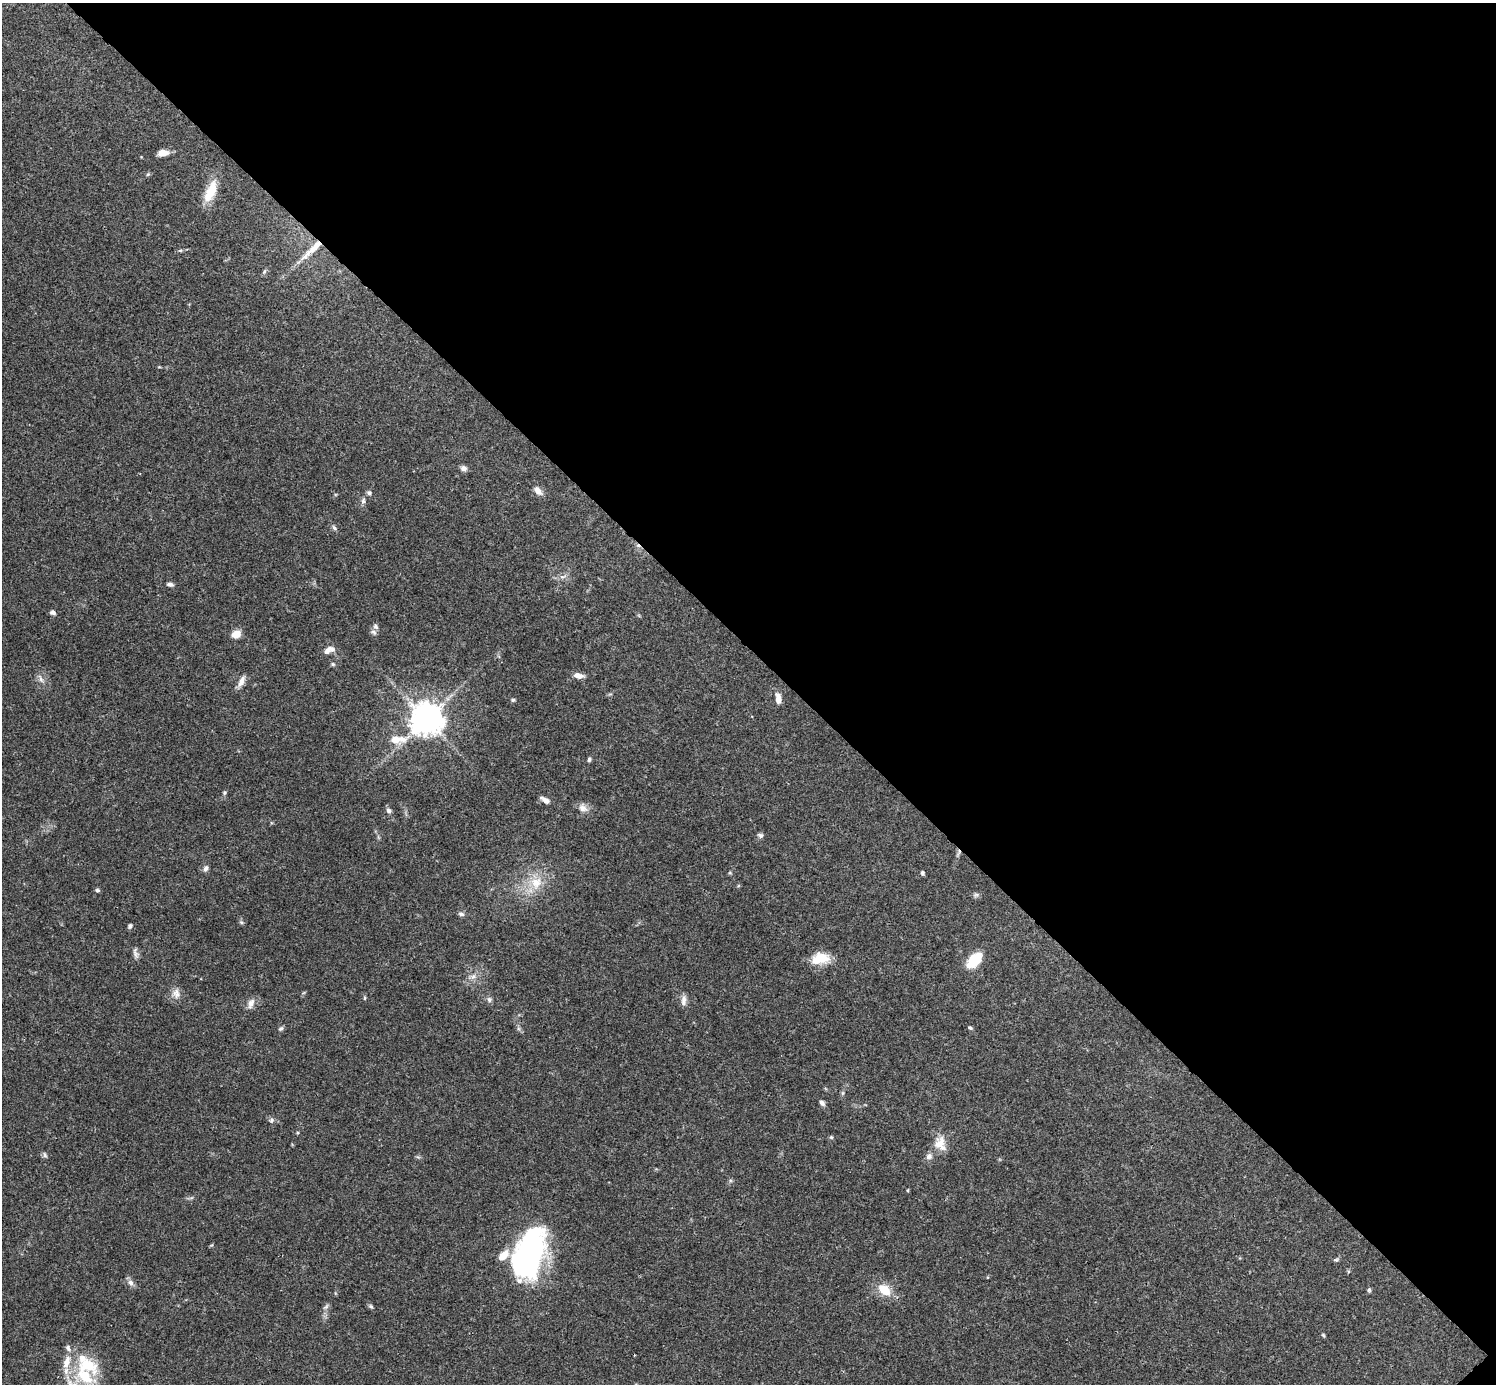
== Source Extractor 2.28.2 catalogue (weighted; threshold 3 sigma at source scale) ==
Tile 8 of 4 x 4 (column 4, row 2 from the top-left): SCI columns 4485-5978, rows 2920-4301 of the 5982 x 5981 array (HDU 1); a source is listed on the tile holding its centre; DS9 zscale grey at full resolution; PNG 1498 x 1386 px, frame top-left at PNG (2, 3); no overlay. Shown black and unused: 47% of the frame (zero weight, under 3 of 4 exposures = <1% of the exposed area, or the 3 px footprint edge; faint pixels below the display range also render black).
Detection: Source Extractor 2.28.2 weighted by HDU 2 'WHT'; one run over the whole footprint, this tile lists its part. Background 0.0409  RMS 0.0027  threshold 0.0119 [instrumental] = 3 sigma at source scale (4.5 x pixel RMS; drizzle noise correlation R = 1.50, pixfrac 1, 0.05/0.05 arcsec/px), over >= 5 px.
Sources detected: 75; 8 inside a brighter listed object's ellipse — not listed separately; the other 67 listed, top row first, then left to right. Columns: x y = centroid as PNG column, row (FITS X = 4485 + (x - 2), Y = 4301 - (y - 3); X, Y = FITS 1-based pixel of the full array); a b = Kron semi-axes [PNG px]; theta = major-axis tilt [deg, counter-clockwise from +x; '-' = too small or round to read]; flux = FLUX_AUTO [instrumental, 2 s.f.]
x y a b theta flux
163 153 11 7 8 2.3
148 174 5 4 - 0.35
210 192 30 12 67 5.8
180 250 6 4 0 0.36
312 250 39 7 43 4.8
264 272 7 4 58 0.47
463 468 8 7 - 0.89
538 491 13 7 -45 1.6
369 493 6 6 - 0.59
363 501 8 5 81 0.73
334 528 8 5 -61 0.57
562 577 10 4 6 0.87
170 584 7 5 -12 0.86
53 612 7 6 - 0.7
373 632 9 6 -50 0.74
236 634 9 7 24 3
329 650 15 7 23 1.8
333 664 6 5 - 0.37
578 676 11 6 -7 1.8
41 679 10 5 -60 0.92
241 681 15 6 66 1.7
778 698 13 6 -85 1.8
513 700 6 4 22 0.39
426 719 10 10 - 420
395 739 15 9 9 3.4
589 759 6 4 78 0.51
225 793 6 5 - 0.41
545 800 12 5 -30 1.3
583 808 13 10 -31 1.8
388 810 7 5 -45 0.72
760 835 8 6 -18 0.62
206 868 8 6 73 0.86
730 873 6 3 -18 0.27
922 873 4 4 - 0.68
536 883 18 16 44 5.7
97 890 6 5 - 0.43
976 895 7 5 29 0.56
461 914 9 5 -8 0.7
241 922 6 4 -44 0.42
130 926 6 5 - 0.55
135 953 15 6 -77 1
822 957 19 15 -28 4.4
974 960 20 11 47 6.6
473 976 9 7 19 1.2
176 993 14 11 -89 1.8
365 998 5 3 - 0.28
489 999 8 7 - 0.7
684 1000 14 6 88 1.3
251 1003 15 8 66 1.5
970 1028 5 4 - 0.42
281 1029 7 5 35 0.5
822 1103 7 5 -45 0.82
271 1120 7 6 - 0.63
831 1137 5 5 - 0.4
940 1143 20 15 -75 3.8
45 1155 8 5 -72 0.53
929 1156 8 7 - 1
908 1190 5 3 - 0.23
530 1252 53 27 72 58
1336 1260 7 4 7 0.42
131 1283 9 7 -57 1.1
884 1290 18 12 -40 4.8
1369 1290 6 5 - 0.43
371 1306 7 5 -48 0.48
326 1307 9 4 48 0.59
1323 1335 6 3 -46 0.32
86 1365 37 23 -19 13
Overlapping masked pixels (flux is a lower limit): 1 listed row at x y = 312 250